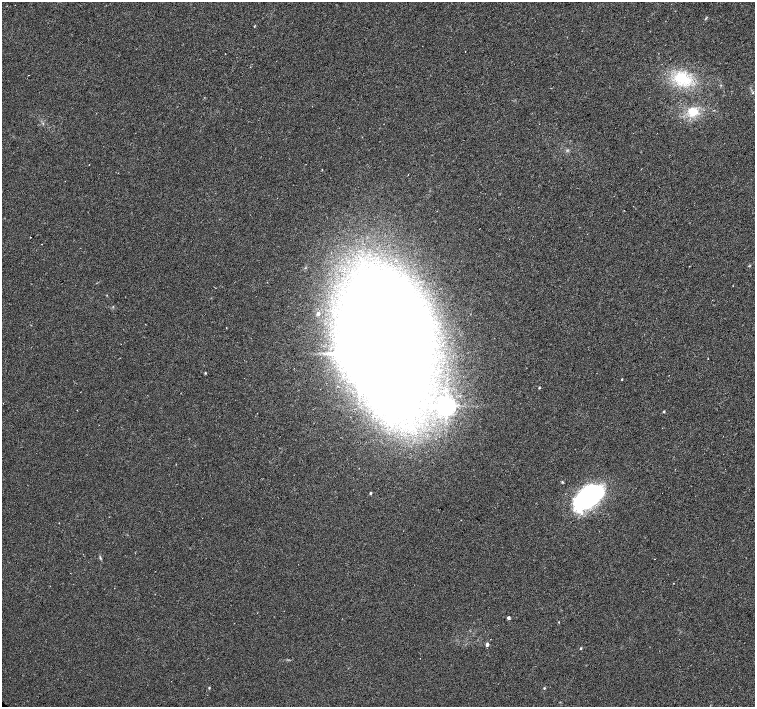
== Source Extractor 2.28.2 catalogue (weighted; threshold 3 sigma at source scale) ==
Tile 10 of 4 x 4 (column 2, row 3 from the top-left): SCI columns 1507-3012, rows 1566-2975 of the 6024 x 6018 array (HDU 1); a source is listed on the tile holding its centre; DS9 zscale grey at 2 x 2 block average (1 PNG px = mean of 2 x 2 image px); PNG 757 x 709 px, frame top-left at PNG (2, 2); no overlay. Shown black and unused: <1% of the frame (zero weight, under 3 of 6 exposures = <1% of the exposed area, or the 3 px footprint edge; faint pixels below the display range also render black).
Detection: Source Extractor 2.28.2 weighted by HDU 2 'WHT'; one run over the whole footprint, this tile lists its part. Background 0.00247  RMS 0.0037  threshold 0.0151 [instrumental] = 3 sigma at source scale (4.09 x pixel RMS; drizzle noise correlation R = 1.36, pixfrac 0.8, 0.0396/0.0396 arcsec/px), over >= 5 px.
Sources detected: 27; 4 inside a brighter object's white glare — not listed; the other 23 listed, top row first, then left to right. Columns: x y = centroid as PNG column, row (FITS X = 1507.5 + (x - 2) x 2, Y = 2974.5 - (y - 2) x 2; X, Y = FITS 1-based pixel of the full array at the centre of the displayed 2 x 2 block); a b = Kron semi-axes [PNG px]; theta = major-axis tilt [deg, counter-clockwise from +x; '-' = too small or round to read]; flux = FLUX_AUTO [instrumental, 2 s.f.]
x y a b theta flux
254 26 2 2 - 0.81
682 79 25 18 -25 32
693 112 14 12 -16 15
89 164 2 2 - 0.29
322 170 3 2 - 0.36
369 269 6 5 - 4.1
318 313 3 3 - 3.6
386 344 56 29 -68 2700
205 373 3 2 - 0.67
622 379 2 2 - 0.63
539 388 2 2 - 0.82
446 406 4 4 - 450
664 411 3 2 - 0.97
562 482 4 3 - 0.64
370 493 3 2 - 1.2
590 496 23 20 49 110
100 558 5 3 - 0.87
673 583 2 2 - 0.31
508 618 2 2 - 2.9
487 644 2 2 - 4.5
581 648 3 2 - 0.82
209 688 3 2 - 0.59
544 688 3 3 - 0.65
Diffuse or blended objects may show on this block-average render without a row.